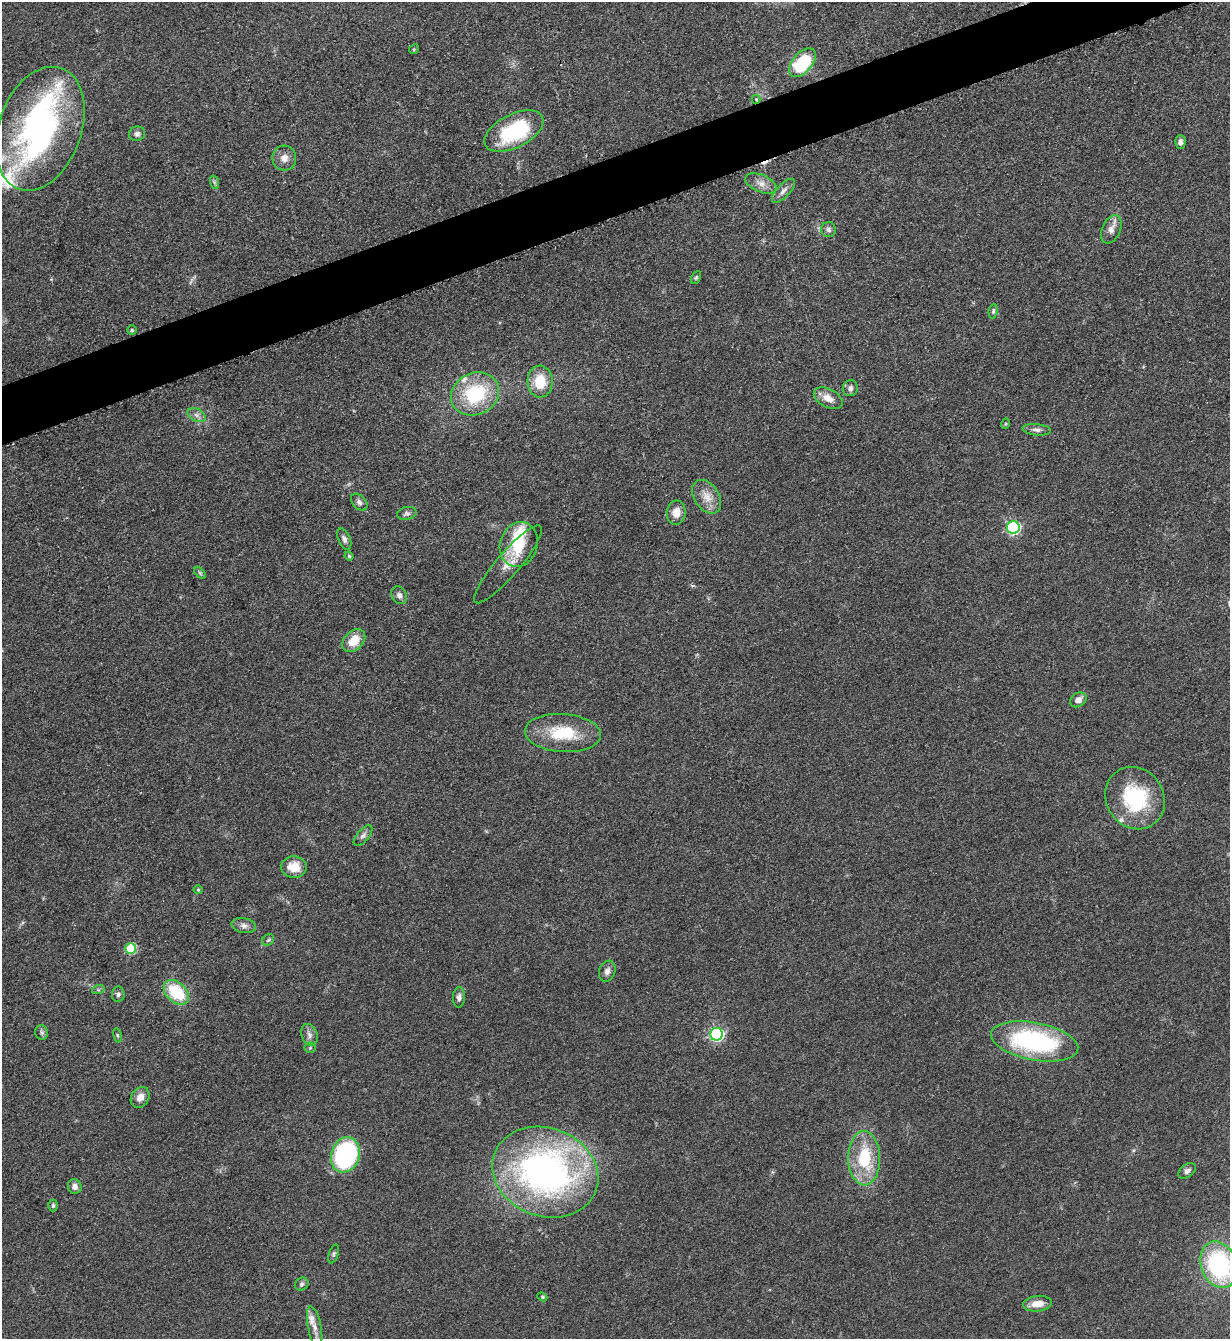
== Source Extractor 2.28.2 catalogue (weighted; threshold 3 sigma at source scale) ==
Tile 10 of 4 x 4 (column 2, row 3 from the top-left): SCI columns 1511-2738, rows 1347-2683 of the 5351 x 5363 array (HDU 1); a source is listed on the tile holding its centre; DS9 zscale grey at full resolution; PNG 1232 x 1341 px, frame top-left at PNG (2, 2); each listed source drawn as its Kron ellipse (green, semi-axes under 4 px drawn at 4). Shown black and unused: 4% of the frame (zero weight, under 3 of 5 exposures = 1% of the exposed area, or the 3 px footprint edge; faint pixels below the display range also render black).
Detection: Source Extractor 2.28.2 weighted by HDU 2 'WHT'; one run over the whole footprint, this tile lists its part. Background 0.0603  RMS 0.0063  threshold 0.0283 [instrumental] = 3 sigma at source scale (4.5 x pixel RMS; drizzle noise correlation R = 1.50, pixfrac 1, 0.05/0.05 arcsec/px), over >= 5 px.
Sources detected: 75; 2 inside a brighter object's white glare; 1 cosmic-ray / hot-pixel residue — neither listed nor drawn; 4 inside a brighter listed object's ellipse — not listed separately; the other 68 listed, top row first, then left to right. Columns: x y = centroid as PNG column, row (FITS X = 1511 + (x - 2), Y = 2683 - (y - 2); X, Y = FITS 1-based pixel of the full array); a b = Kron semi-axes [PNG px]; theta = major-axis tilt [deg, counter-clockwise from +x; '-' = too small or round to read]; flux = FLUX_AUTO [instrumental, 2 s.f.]
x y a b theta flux
414 49 5 4 - 0.71
802 63 17 10 50 39
756 99 4 3 - 1.4
40 129 64 41 70 180
514 131 32 16 27 56
137 134 8 7 - 2.2
1180 142 7 5 89 2.4
284 158 12 12 - 5.1
214 182 7 4 -72 1.1
761 183 16 8 -23 5.3
783 191 15 6 46 3.5
828 229 7 7 - 2
1111 229 15 9 66 4.9
696 277 7 4 63 0.88
993 311 7 4 81 1.3
132 330 4 4 - 0.87
540 381 16 12 -87 17
850 388 8 7 - 2.6
475 394 25 21 25 44
828 398 15 9 -28 6.4
196 415 9 6 -28 2.6
1005 424 5 3 - 0.62
1037 430 14 5 -6 2.7
707 497 18 12 -57 8.4
359 502 10 6 -47 2.1
407 513 10 6 14 1.9
676 513 12 9 84 6.3
1013 528 6 6 - 92
344 539 11 6 -67 2.4
519 544 23 18 72 22
349 556 4 4 - 0.88
508 564 50 11 50 11
200 573 7 4 -46 0.93
399 595 9 7 -62 2.9
354 640 13 9 44 12
1078 700 9 6 34 4
563 733 38 19 -4 29
1135 798 32 28 -56 49
363 836 12 6 50 2.2
294 867 13 10 -2 10
198 890 4 4 - 0.68
244 926 12 7 -12 3
268 940 6 5 - 1.3
130 949 5 5 - 30
607 971 11 8 70 3
98 990 6 4 17 0.87
176 992 14 9 -42 29
118 994 8 6 84 1.7
459 997 10 6 87 2.4
42 1032 7 6 - 1.4
716 1034 6 6 - 110
118 1035 7 4 -80 0.94
309 1035 11 7 -70 3.4
1035 1041 44 18 -11 98
310 1048 5 5 - 0.94
140 1097 11 8 57 5.2
345 1155 18 14 72 86
864 1158 27 16 -89 34
1187 1171 10 6 34 2.2
545 1172 54 44 -21 240
75 1186 7 6 - 3.2
53 1206 6 4 -90 1.2
334 1254 10 4 72 1.3
1219 1265 24 18 -70 81
302 1284 7 6 - 1.7
542 1297 5 4 - 0.8
1038 1304 14 7 6 7.9
315 1327 21 6 -79 5.7
Overlapping masked pixels (flux is a lower limit): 1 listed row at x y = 756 99
Isophote crosses this tile's border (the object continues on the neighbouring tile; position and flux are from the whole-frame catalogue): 2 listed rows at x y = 40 129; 1219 1265